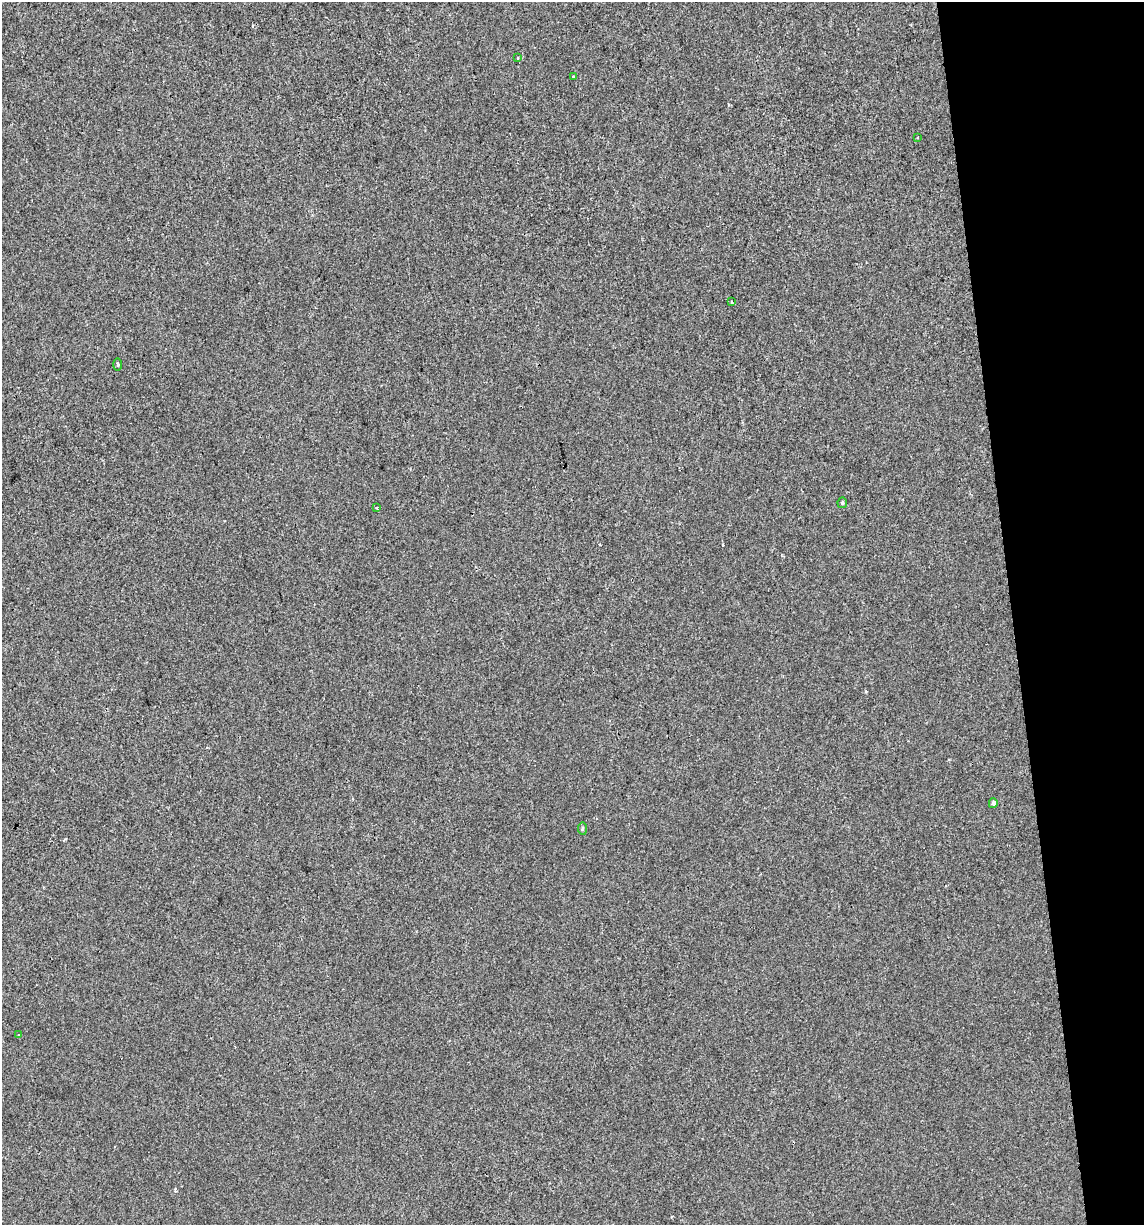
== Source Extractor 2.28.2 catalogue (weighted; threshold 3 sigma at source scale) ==
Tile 12 of 4 x 4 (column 4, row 3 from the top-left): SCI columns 3455-4596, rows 1225-2447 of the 4671 x 4894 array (HDU 1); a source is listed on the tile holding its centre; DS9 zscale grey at full resolution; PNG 1146 x 1227 px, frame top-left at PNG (2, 2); each listed source drawn as its Kron ellipse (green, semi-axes under 4 px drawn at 4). Shown black and unused: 12% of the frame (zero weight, under 2 of 3 exposures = <1% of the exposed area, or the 3 px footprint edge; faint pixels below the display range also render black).
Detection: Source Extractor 2.28.2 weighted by HDU 2 'WHT'; one run over the whole footprint, this tile lists its part. Background -4.44e-04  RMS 0.0042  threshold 0.0188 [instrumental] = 3 sigma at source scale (4.5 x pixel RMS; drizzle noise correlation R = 1.50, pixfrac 1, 0.0396/0.0396 arcsec/px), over >= 5 px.
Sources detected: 10; all 10 listed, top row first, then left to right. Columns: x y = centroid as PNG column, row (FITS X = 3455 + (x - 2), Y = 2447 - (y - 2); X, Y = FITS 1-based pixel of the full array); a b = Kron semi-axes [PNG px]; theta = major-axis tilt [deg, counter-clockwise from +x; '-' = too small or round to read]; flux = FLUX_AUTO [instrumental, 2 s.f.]
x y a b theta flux
517 58 3 3 - 0.8
573 77 3 3 - 4
918 138 3 3 - 0.66
731 302 3 3 - 0.84
118 364 6 3 -90 0.48
842 503 5 5 - 0.72
377 507 4 2 - 0.39
993 803 5 4 - 1.1
582 829 6 4 -84 0.61
18 1035 3 2 - 0.36
Unlisted compact peaks at least as high as the median listed source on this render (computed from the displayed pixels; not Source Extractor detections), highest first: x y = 65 839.